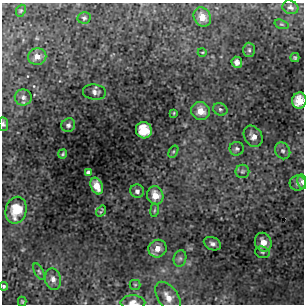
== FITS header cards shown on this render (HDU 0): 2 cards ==
NAXIS1  =                  302 / NUMBER OF ELEMENTS ALONG THIS AXIS
NAXIS2  =                  302 / NUMBER OF ELEMENTS ALONG THIS AXIS

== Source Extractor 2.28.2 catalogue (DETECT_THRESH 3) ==
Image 302 x 302 px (HDU 0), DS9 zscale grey, 1 PNG px = 1 image px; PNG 306 x 306 px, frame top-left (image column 1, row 302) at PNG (2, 3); each listed source drawn as its Kron ellipse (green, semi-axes under 4 px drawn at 4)
Background 9.48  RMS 0.51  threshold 1.54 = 3 sigma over >= 5 px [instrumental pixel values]
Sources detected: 46; all 46 listed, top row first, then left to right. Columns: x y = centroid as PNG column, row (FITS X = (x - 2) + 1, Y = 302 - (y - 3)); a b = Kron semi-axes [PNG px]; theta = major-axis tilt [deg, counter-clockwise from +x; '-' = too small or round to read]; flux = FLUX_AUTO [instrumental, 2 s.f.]
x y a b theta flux
290 7 8 6 -24 120
21 11 6 4 68 45
202 17 10 8 -61 390
84 18 6 6 - 73
282 24 7 4 -19 50
249 50 7 6 - 81
202 52 4 3 - 29
37 57 9 8 - 230
295 58 4 4 - 52
237 62 5 5 - 180
94 92 11 7 -7 150
23 97 8 8 - 130
299 101 8 7 - 750
220 109 7 6 - 85
201 111 9 9 - 400
174 113 4 3 - 33
3 124 7 5 -85 82
68 125 7 6 - 110
144 130 8 8 - 960
253 136 11 8 -58 250
237 149 7 7 - 90
283 151 9 7 -61 130
173 152 6 4 58 44
63 154 5 3 - 45
242 171 7 6 - 85
88 172 4 4 - 79
302 182 7 4 -77 120
298 183 8 7 - 120
97 186 9 5 -69 400
137 191 7 6 - 110
155 195 9 8 - 430
16 210 13 10 77 1000
154 210 7 3 81 43
101 211 6 2 54 33
263 242 9 8 - 330
212 244 9 6 -24 120
157 249 9 8 - 300
262 252 7 5 -17 72
180 258 8 6 75 100
39 272 9 4 -63 71
53 279 11 8 -78 200
135 285 5 5 - 44
4 286 4 3 - 62
168 297 17 10 -57 360
22 302 5 4 - 34
133 303 12 7 -1 240
At the frame edge (FLAGS 8, measured only in part): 5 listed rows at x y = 299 101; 3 124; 302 182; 4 286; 133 303